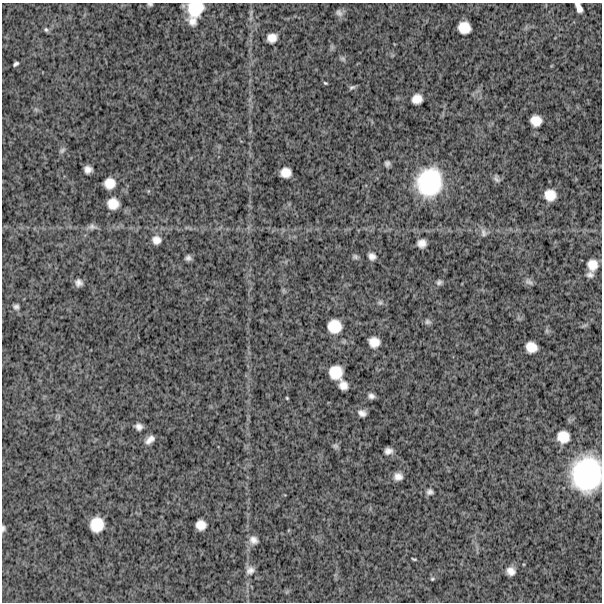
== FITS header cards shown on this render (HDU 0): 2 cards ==
NAXIS1  =                  600
NAXIS2  =                  600

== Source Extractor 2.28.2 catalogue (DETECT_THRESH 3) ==
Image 600 x 600 px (HDU 0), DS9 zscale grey, 1 PNG px = 1 image px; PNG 604 x 604 px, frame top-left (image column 1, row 600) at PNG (2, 3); no overlay
Background 1160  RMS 340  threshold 1010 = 3 sigma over >= 5 px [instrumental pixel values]
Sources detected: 64; all 64 listed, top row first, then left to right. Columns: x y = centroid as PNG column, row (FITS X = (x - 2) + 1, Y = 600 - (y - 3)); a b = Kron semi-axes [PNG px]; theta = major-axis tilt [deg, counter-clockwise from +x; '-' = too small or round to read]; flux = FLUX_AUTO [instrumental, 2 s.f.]
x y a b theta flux
150 4 4 3 - 3.8e+04
579 7 10 5 -64 1.4e+05
195 9 17 14 41 6.0e+05
339 13 11 8 -41 8.7e+04
193 21 11 10 - 1.5e+05
464 28 11 10 - 3.2e+05
46 30 7 5 -40 4.3e+04
272 38 9 8 - 2.0e+05
343 59 8 6 -37 5.1e+04
16 64 5 3 - 4.7e+04
325 83 4 3 - 2.6e+04
352 87 8 5 22 5.0e+04
417 99 9 9 - 2.2e+05
536 121 10 10 - 2.6e+05
62 150 9 6 29 5.5e+04
387 164 6 4 89 6.2e+04
88 169 7 7 - 1.3e+05
286 172 10 9 - 2.3e+05
496 179 10 6 -65 7.0e+04
429 182 28 25 71 1.8e+06
110 183 10 9 - 2.6e+05
550 195 10 10 - 3.0e+05
113 204 11 11 - 2.8e+05
92 227 11 7 1 8.8e+04
483 233 12 8 -77 9.8e+04
156 240 11 10 - 1.6e+05
422 243 8 8 - 1.5e+05
372 256 8 7 - 1.1e+05
355 257 7 5 -17 4.9e+04
188 258 5 5 - 6.9e+04
592 265 12 11 - 2.7e+05
590 275 10 7 -3 9.0e+04
439 282 8 6 32 6.3e+04
529 282 12 6 -23 7.5e+04
79 283 6 6 - 1.0e+05
380 302 7 5 69 4.4e+04
16 307 6 6 - 5.9e+04
428 322 8 7 - 6.0e+04
584 325 10 3 21 3.8e+04
334 326 13 13 - 4.1e+05
547 331 7 4 -72 4.0e+04
374 342 10 9 - 2.4e+05
531 347 10 9 - 2.7e+05
336 372 13 12 - 4.2e+05
343 385 8 8 - 1.7e+05
371 396 6 5 - 7.9e+04
287 398 3 3 - 2.1e+04
362 413 8 6 -19 1.1e+05
139 427 7 6 - 1.0e+05
563 437 11 10 - 3.1e+05
150 440 11 6 41 1.4e+05
335 446 8 5 -7 4.5e+04
388 451 8 7 - 1.1e+05
586 474 30 26 80 2.3e+06
398 476 8 7 - 1.4e+05
430 492 9 7 0 6.9e+04
97 525 13 12 - 4.6e+05
201 525 9 9 - 2.3e+05
3 528 7 5 87 5.1e+04
253 540 11 9 -28 1.4e+05
414 559 4 2 - 2.7e+04
250 570 11 10 - 1.3e+05
511 571 9 8 - 1.6e+05
432 579 5 4 - 2.7e+04
At the frame edge (FLAGS 8, measured only in part): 5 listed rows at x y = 150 4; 579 7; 195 9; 586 474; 3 528